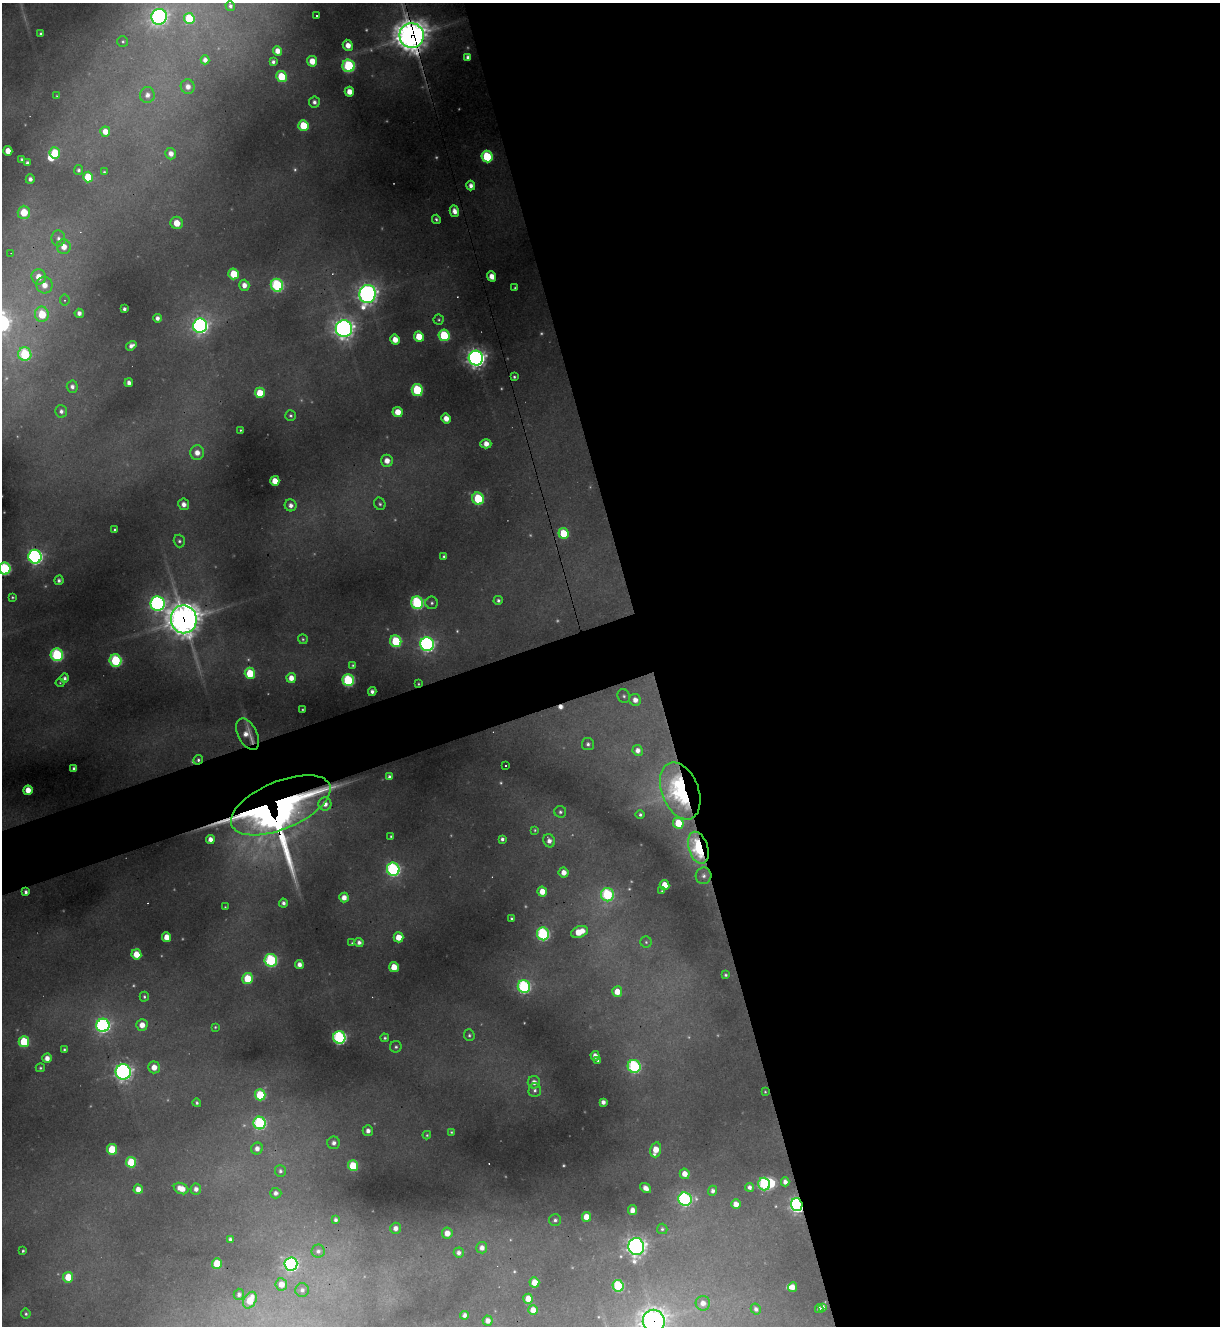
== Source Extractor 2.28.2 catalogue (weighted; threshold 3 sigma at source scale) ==
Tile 8 of 4 x 4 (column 4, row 2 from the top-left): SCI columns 3922-5139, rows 2651-3974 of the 5283 x 5299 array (HDU 1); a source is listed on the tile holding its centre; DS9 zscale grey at full resolution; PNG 1222 x 1328 px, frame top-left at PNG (2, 3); each listed source drawn as its Kron ellipse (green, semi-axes under 4 px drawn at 4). Shown black and unused: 49% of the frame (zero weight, under 3 of 4 exposures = <1% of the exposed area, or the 3 px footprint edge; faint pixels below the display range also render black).
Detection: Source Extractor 2.28.2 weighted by HDU 2 'WHT'; one run over the whole footprint, this tile lists its part. Background 0.287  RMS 0.011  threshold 0.0512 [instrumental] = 3 sigma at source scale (4.5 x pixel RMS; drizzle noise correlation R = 1.50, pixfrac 1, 0.05/0.05 arcsec/px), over >= 5 px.
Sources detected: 274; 28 too faint to see at this stretch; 2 inside a brighter object's white glare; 5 cosmic-ray / hot-pixel residue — neither listed nor drawn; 3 inside a brighter listed object's ellipse — not listed separately; the other 236 listed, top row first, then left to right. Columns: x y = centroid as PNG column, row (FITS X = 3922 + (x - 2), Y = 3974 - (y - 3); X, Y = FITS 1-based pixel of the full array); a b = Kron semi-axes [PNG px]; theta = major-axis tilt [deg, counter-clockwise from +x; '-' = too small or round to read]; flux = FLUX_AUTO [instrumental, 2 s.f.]
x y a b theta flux
230 6 5 5 - 4
316 16 3 3 - 1.7
159 17 8 7 - 430
189 18 5 5 - 59
41 34 3 3 - 2.5
412 36 12 12 - 2100
123 41 5 5 - 2.2
348 45 6 5 - 14
278 51 5 4 - 13
468 57 4 4 - 5
205 60 4 4 - 7.1
312 61 5 5 - 20
273 62 4 4 - 3.8
349 66 6 6 - 150
281 77 5 5 - 53
188 87 7 7 - 10
349 92 5 4 - 15
147 95 8 7 - 8
57 96 4 4 - 1.2
314 102 5 5 - 5.2
303 126 5 5 - 50
105 132 5 5 - 14
8 151 5 4 - 17
55 153 6 5 - 41
171 154 6 5 - 9.5
487 156 6 5 - 90
22 159 4 3 - 2.4
27 163 4 4 - 3.9
79 170 5 4 - 3.5
104 172 3 3 - 1.5
88 177 5 5 - 39
30 179 5 4 - 5.4
471 186 5 4 - 7.9
454 211 6 4 -74 10
24 212 7 6 - 39
436 219 4 3 - 3
177 223 6 6 - 19
58 238 8 7 - 5.7
64 247 7 7 - 15
11 253 3 3 - 0.79
234 274 5 5 - 46
492 276 5 4 - 14
39 277 7 7 - 19
44 285 8 8 - 16
244 285 5 5 - 10
277 285 6 6 - 180
515 288 3 3 - 1.6
368 294 9 8 - 710
65 300 5 5 - 2.2
124 309 4 3 - 3.7
79 313 4 4 - 6.6
42 314 7 7 - 47
157 318 4 4 - 6
439 320 5 5 - 2.1
200 326 7 7 - 480
344 329 8 8 - 790
444 335 6 5 - 84
419 336 5 5 - 27
395 340 5 4 - 16
131 346 5 4 - 6.5
25 354 7 6 - 120
476 358 7 7 - 760
514 377 3 3 - 2.1
129 383 4 4 - 6.7
72 387 6 5 - 6.1
417 390 6 5 - 100
260 393 5 5 - 31
61 411 6 5 - 4.8
398 412 5 5 - 21
291 416 5 5 - 2.8
446 419 5 4 - 13
240 430 3 2 - 1.3
486 444 5 4 - 13
197 453 7 7 - 13
387 461 6 6 - 13
275 481 5 4 - 20
478 499 6 5 - 84
184 504 6 5 - 8.9
380 504 6 5 - 2.9
291 505 6 5 - 7
115 530 3 3 - 1.8
563 533 5 5 - 41
179 541 6 5 - 3.2
35 557 7 6 - 390
444 557 3 3 - 2.4
5 568 6 6 - 140
59 580 5 4 - 4.2
12 597 3 3 - 1.8
498 600 4 4 - 3.2
417 603 6 6 - 200
432 603 6 6 - 3.1
158 604 7 7 - 420
184 619 14 13 - 2100
303 639 5 5 - 1.9
396 641 6 5 - 87
427 644 7 6 - 400
57 655 6 6 - 180
115 661 6 6 - 120
353 665 4 4 - 1.7
250 673 5 5 - 51
65 678 4 4 - 4.3
291 678 5 4 - 13
348 680 6 5 - 150
60 683 4 4 - 1.4
418 684 4 3 - 1.6
372 691 4 4 - 5.2
624 696 7 6 - 3.2
635 700 6 5 - 10
302 709 3 2 - 1.1
248 734 17 9 -62 16
588 744 6 6 - 4
638 750 5 5 - 7.8
198 760 5 4 - 2.9
505 766 2 2 - 1.1
74 769 4 4 - 4.6
389 777 4 4 - 3.8
28 790 5 4 - 17
680 791 30 18 -68 230
325 804 6 6 - 10
281 805 53 23 23 1100
560 812 6 6 - 3.1
640 815 4 4 - 2.6
678 823 5 5 - 41
535 830 4 4 - 1.4
391 836 3 3 - 1.5
502 839 4 4 - 3.7
210 840 4 4 - 11
549 841 7 5 -65 7.7
698 848 16 9 -73 150
393 869 6 6 - 260
564 872 5 5 - 12
703 876 8 8 - 5.5
664 885 5 5 - 22
662 891 3 3 - 1.4
26 892 4 4 - 4.5
542 892 5 4 - 18
607 895 7 6 - 140
344 898 5 5 - 12
283 903 4 4 - 4.8
225 907 3 3 - 1.1
511 918 3 3 - 1.8
579 932 9 5 20 31
543 934 6 6 - 200
167 937 5 4 - 18
398 937 5 5 - 22
359 942 4 4 - 5.3
646 942 5 5 - 2.5
352 943 4 4 - 1.4
136 954 5 5 - 25
271 960 6 6 - 180
299 965 4 4 - 8.6
394 967 5 4 - 25
726 975 4 3 - 2.3
248 979 5 5 - 54
524 987 6 6 - 210
617 992 5 5 - 19
144 997 5 4 - 2.4
103 1025 6 6 - 370
142 1025 5 5 - 15
215 1027 4 4 - 1.5
469 1035 6 5 - 2.8
339 1037 6 6 - 260
385 1038 4 4 - 2.2
24 1042 5 5 - 66
396 1047 6 5 - 2.8
64 1050 3 3 - 2
595 1056 5 4 - 8.8
47 1058 4 4 - 10
598 1060 4 4 - 2.6
634 1066 7 6 - 200
154 1067 6 5 - 17
40 1068 4 4 - 1.8
123 1072 7 7 - 570
534 1082 6 6 - 8.9
535 1090 7 6 - 4.3
765 1092 3 2 - 1.2
260 1095 5 5 - 73
603 1102 4 4 - 6.3
197 1103 4 4 - 2.6
260 1123 6 6 - 190
368 1131 5 5 - 7.4
451 1132 4 3 - 1.5
427 1135 4 4 - 1.7
334 1143 6 6 - 6.5
112 1149 5 5 - 54
257 1149 6 5 - 8.2
656 1150 7 5 74 22
131 1162 5 5 - 59
353 1166 5 5 - 55
280 1171 6 5 - 3.7
685 1174 5 5 - 13
785 1182 4 4 - 6.7
764 1184 6 6 - 150
749 1187 4 4 - 5
646 1188 6 4 -37 9.4
138 1189 5 4 - 11
181 1189 8 5 -25 18
196 1189 5 5 - 7
713 1191 5 4 - 5
276 1193 6 5 - 5.8
685 1199 7 6 - 260
736 1204 5 4 - 12
797 1205 6 5 - 460
632 1210 5 4 - 10
586 1217 5 4 - 20
336 1220 4 4 - 3.8
555 1220 6 6 - 3.6
395 1228 5 5 - 8.2
662 1229 5 5 - 2.4
447 1233 5 5 - 15
230 1239 4 4 - 3.4
636 1247 8 7 - 680
482 1248 5 5 - 8.3
23 1251 3 3 - 2
318 1251 6 6 - 4.4
459 1253 5 5 - 5.8
217 1263 5 5 - 39
291 1264 6 6 - 300
68 1277 5 5 - 34
534 1282 5 5 - 19
281 1284 6 6 - 14
618 1286 6 5 - 110
792 1287 5 4 - 12
302 1290 6 6 - 4.1
239 1294 5 5 - 4.9
528 1299 5 4 - 20
250 1300 9 6 61 34
703 1303 7 7 - 9.8
823 1307 4 4 - 4
756 1309 5 5 - 4.3
819 1309 4 4 - 4.7
533 1310 5 4 - 15
26 1314 5 4 - 2.4
464 1315 4 4 - 5.3
488 1321 5 5 - 8.6
654 1321 11 11 - 1200
Overlapping masked pixels (flux is a lower limit): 10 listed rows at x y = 412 36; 184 619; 418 684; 248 734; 198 760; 680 791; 281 805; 698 848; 797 1205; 654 1321
Isophote crosses this tile's border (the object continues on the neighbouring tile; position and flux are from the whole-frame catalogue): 3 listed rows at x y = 412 36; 5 568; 654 1321